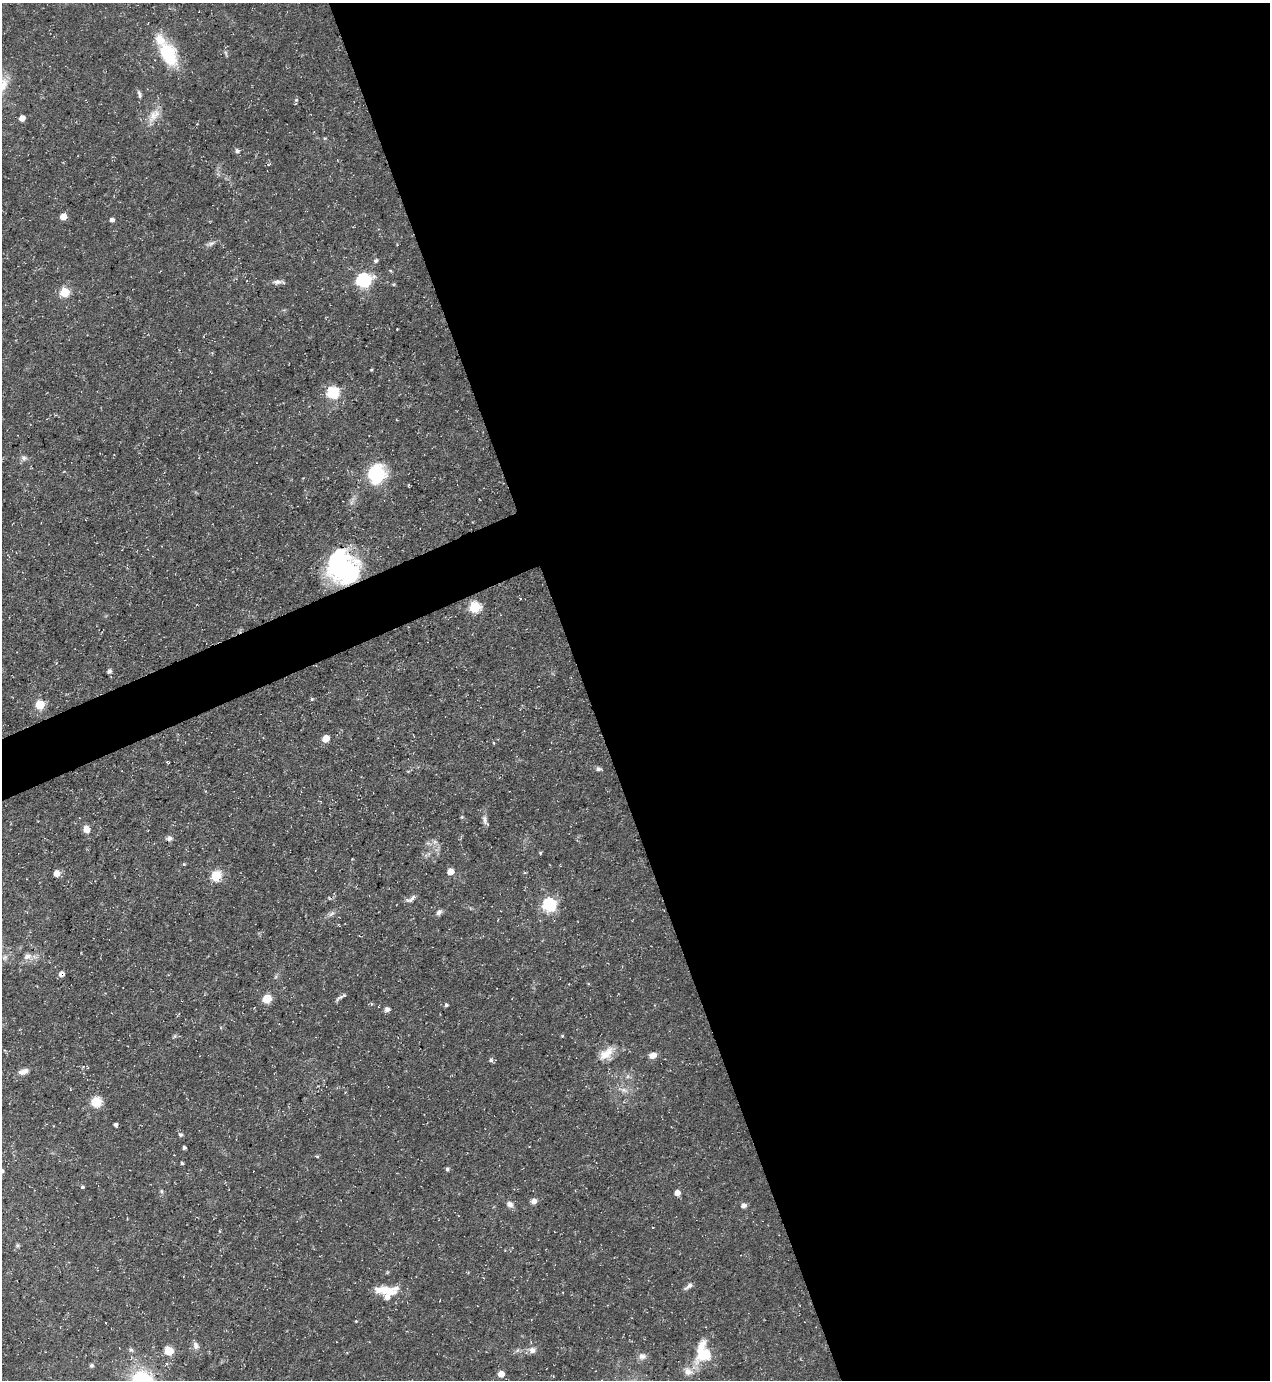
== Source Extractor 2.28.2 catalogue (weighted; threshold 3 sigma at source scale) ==
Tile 8 of 4 x 4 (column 4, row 2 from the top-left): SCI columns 4085-5352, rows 2759-4136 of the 5500 x 5515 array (HDU 1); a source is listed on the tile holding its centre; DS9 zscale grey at full resolution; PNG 1272 x 1382 px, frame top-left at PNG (2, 3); no overlay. Shown black and unused: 56% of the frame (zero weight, under 3 of 5 exposures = <1% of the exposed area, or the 3 px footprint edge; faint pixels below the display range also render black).
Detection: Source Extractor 2.28.2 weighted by HDU 2 'WHT'; one run over the whole footprint, this tile lists its part. Background 0.0362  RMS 0.004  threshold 0.018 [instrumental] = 3 sigma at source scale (4.5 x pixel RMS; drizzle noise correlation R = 1.50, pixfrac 1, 0.05/0.05 arcsec/px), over >= 5 px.
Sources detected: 82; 3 inside a brighter listed object's ellipse — not listed separately; the other 79 listed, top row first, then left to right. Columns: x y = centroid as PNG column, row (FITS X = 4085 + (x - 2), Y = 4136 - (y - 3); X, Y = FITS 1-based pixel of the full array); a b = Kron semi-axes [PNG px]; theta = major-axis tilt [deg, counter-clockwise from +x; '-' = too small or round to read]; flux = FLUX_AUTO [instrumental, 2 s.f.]
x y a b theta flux
168 53 27 16 -62 22
139 94 12 5 -75 1.1
296 100 5 4 - 0.64
154 115 22 11 51 5.1
22 118 5 5 - 3.1
237 151 6 5 - 1.1
63 217 5 5 - 4.9
112 220 6 5 - 1.1
211 243 11 5 23 1.4
376 261 5 5 - 0.88
391 271 4 3 - 0.42
364 280 7 6 - 81
277 282 15 6 4 1.8
65 292 6 5 - 16
371 370 4 3 - 0.41
333 392 6 6 - 43
24 458 9 7 -24 1.3
377 474 18 15 89 25
342 569 37 30 3 47
475 607 6 5 - 33
109 671 5 5 - 1.3
312 699 5 4 - 0.54
40 705 5 5 - 19
326 738 5 5 - 7.9
494 743 4 3 - 0.43
168 763 4 3 - 0.38
598 769 6 5 - 1.1
462 817 5 4 - 0.47
485 820 13 6 -78 1.7
86 829 9 7 -76 2.9
169 838 8 6 7 1.3
435 842 7 4 -18 0.94
540 853 5 3 - 0.42
450 872 5 5 - 5
56 873 6 5 - 4.2
216 876 6 5 - 27
411 899 15 6 30 1.6
549 905 7 7 - 53
439 912 8 5 58 1.3
27 956 11 7 15 2.5
5 957 8 5 31 1.2
61 974 6 5 - 1.8
341 997 16 4 31 1.2
267 999 5 5 - 18
446 1005 4 4 - 0.72
387 1010 7 5 38 1.4
175 1036 6 4 71 0.58
562 1036 4 4 - 0.42
606 1054 22 10 39 6.1
653 1055 8 6 20 2.6
491 1060 6 5 - 0.88
24 1071 12 7 19 2.5
624 1090 10 5 -35 1.6
96 1102 6 5 - 27
115 1124 4 3 - 0.91
180 1134 5 5 - 0.88
184 1148 4 3 - 0.77
317 1156 4 4 - 0.52
182 1163 3 3 - 0.6
447 1169 5 4 - 0.76
82 1187 4 3 - 0.58
161 1191 6 4 -89 0.64
677 1193 6 5 - 2.2
534 1201 6 6 - 1.9
509 1204 9 7 -40 1.9
743 1205 6 5 - 1.6
17 1245 6 5 - 0.77
688 1286 14 4 38 1.4
386 1290 30 10 -2 8.8
356 1321 4 3 - 0.31
196 1346 10 7 -70 1.8
532 1350 9 9 - 2
169 1351 5 5 - 13
703 1353 27 18 89 14
642 1356 11 9 -5 2
91 1365 5 5 - 0.76
688 1371 13 10 -23 3.4
501 1374 5 5 - 4.4
142 1380 22 18 -10 34
Overlapping masked pixels (flux is a lower limit): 2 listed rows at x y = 342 569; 61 974
Isophote crosses this tile's border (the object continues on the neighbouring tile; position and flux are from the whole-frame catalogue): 1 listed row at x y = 142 1380